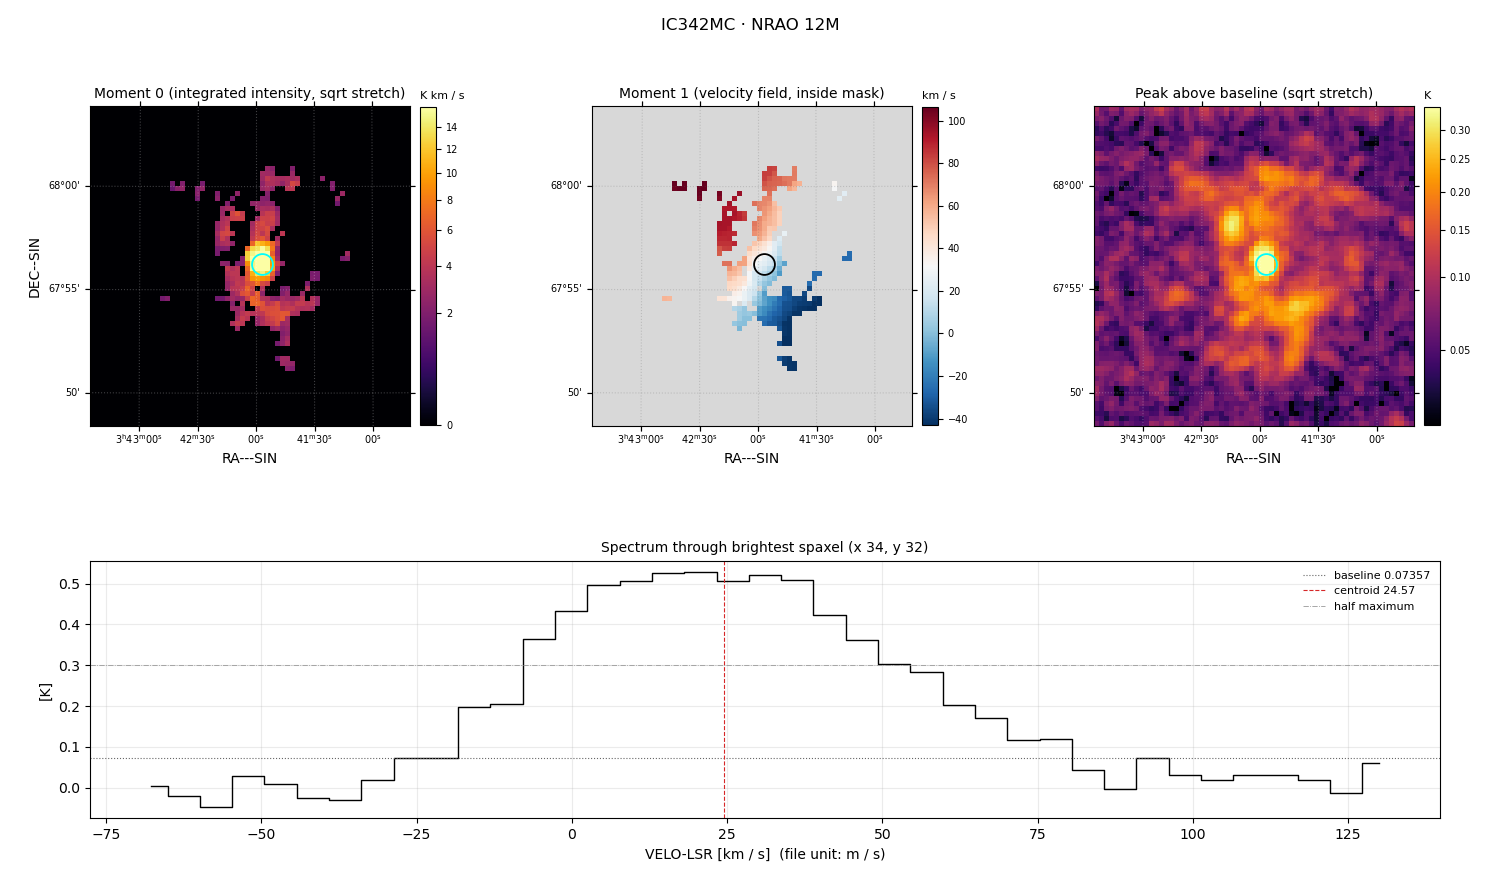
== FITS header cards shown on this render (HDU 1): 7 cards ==
OBJECT  = 'IC342MC '
TELESCOP= 'NRAO 12M'
BUNIT   = 'K       '
CTYPE1  = 'RA---SIN'
CTYPE2  = 'DEC--SIN'
CTYPE3  = 'VELO-LSR'
NAXIS3  =                   39

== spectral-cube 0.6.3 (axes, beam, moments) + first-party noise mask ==
SpectralCube HDU 1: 39 channels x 64 x 64 spaxels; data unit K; figure title: IC342MC · NRAO 12M
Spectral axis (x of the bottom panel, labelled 'VELO-LSR [km / s]  (file unit: m / s)'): -68 .. 130 km / s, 39 channels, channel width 5.2 km / s
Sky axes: RA---SIN/DEC--SIN; field 15.5' x 15.5' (15 arcsec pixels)
Beam: none in the file (no ellipse drawn)
Caveat (lower limits): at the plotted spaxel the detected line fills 16 of 39 channels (41%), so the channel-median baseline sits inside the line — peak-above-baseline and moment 0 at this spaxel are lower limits (by up to the wing level), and W50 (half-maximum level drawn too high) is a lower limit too
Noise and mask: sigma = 0.028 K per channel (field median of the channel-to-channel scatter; agrees with the line-free scatter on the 3519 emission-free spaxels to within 24%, no correlation factor applied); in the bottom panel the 23 channels outside the line scatter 0.081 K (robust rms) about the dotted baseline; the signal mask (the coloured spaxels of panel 2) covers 8% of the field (11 specks under 2 px dropped from it)
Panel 1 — Moment 0 (line voxels x channel width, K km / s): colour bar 0 .. 15.9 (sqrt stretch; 0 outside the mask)
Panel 2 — Moment 1 (intensity-weighted velocity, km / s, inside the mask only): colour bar -43 .. 107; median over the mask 31
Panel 3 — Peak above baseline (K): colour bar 0.0328 .. 0.344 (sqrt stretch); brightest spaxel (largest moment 0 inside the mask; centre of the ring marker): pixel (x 34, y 32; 0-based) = FK4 03h41m55s +67d56m15s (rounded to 5 s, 15 arcsec steps: no finer than the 15 arcsec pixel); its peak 0.454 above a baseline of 0.07357
Panel 4 — spectrum at that spaxel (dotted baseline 0.07357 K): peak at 21 km / s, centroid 24.57 km / s (red dashed line; intensity-weighted over the run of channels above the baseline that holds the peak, -18 .. 81 km / s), W50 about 62 km / s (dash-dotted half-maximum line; edge to edge of the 12 channels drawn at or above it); detected line -18 .. 65 km / s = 16 of 39 channels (41%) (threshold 4 sigma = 0.11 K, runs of >= 3 channels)